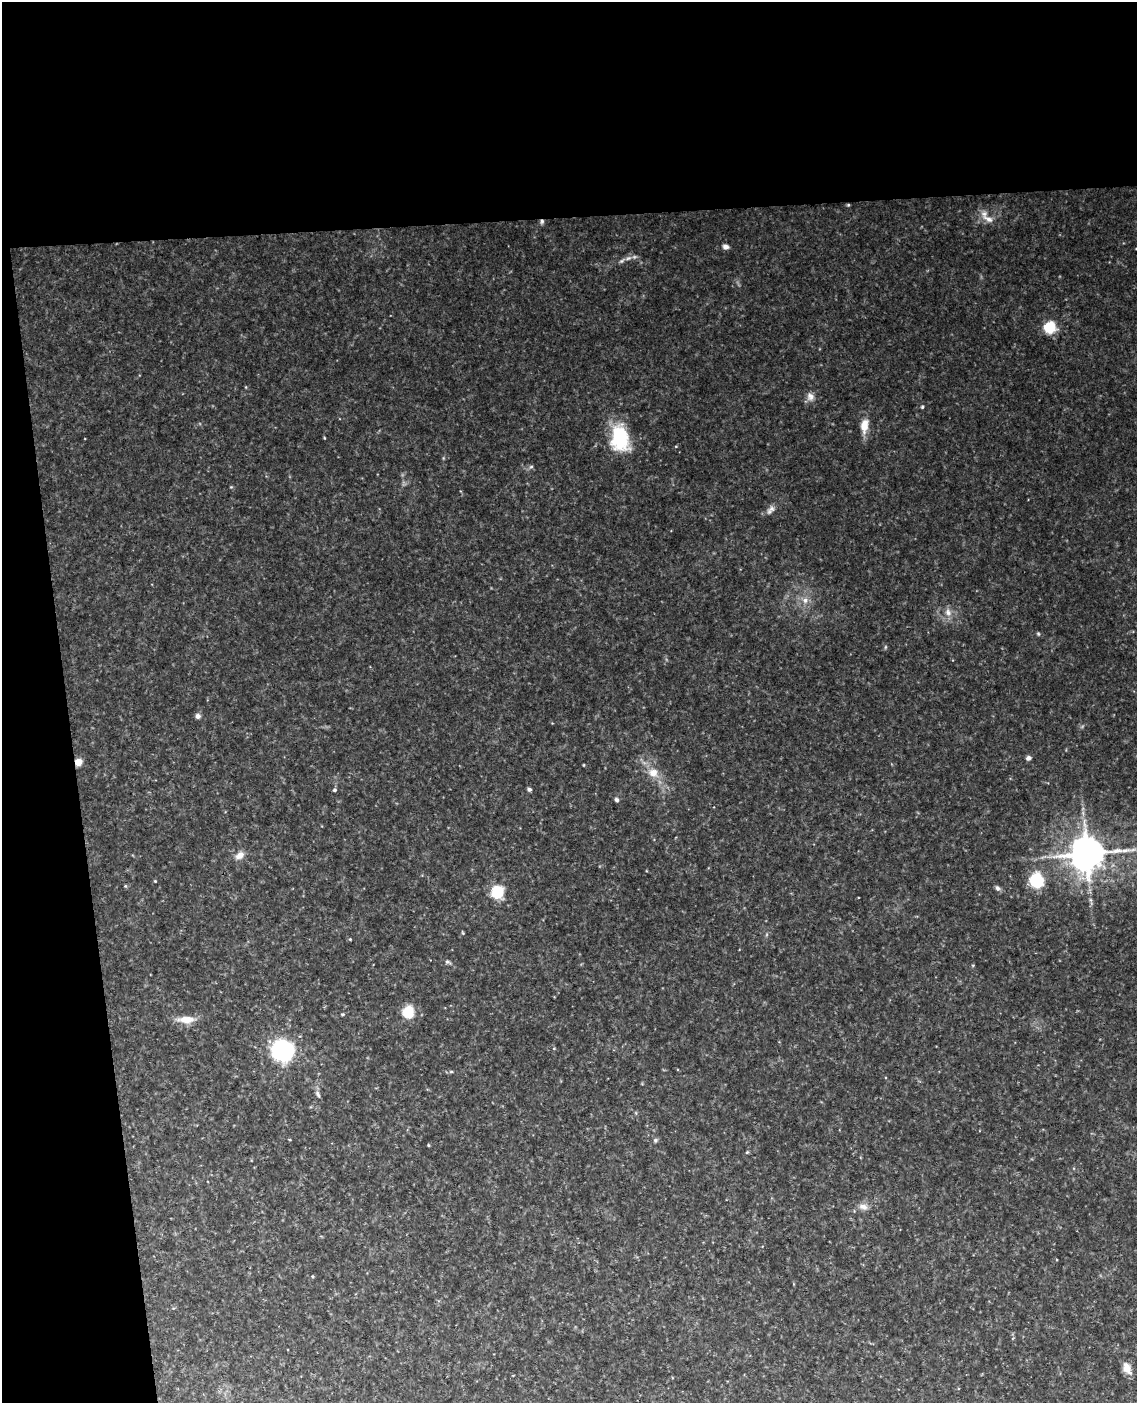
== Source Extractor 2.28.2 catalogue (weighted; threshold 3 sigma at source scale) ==
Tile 1 of 4 x 3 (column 1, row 1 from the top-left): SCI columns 59-1193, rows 3043-4443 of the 4653 x 4581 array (HDU 1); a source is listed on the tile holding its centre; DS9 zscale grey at full resolution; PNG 1139 x 1405 px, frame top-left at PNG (2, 2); no overlay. Shown black and unused: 21% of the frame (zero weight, under 3 of 4 exposures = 6% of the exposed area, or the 3 px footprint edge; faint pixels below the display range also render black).
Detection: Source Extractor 2.28.2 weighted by HDU 2 'WHT'; one run over the whole footprint, this tile lists its part. Background 0.11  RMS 0.0098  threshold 0.0442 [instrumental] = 3 sigma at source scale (4.5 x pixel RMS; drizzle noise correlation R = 1.50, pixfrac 1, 0.05/0.05 arcsec/px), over >= 5 px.
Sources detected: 54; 1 too faint to see at this stretch — not listed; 2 inside a brighter listed object's ellipse — not listed separately; the other 51 listed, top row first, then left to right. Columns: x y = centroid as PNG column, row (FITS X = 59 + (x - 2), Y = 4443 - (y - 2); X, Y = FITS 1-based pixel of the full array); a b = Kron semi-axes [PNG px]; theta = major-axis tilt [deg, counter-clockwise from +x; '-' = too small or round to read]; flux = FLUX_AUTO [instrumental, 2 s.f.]
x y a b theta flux
848 205 4 4 - 1
988 219 20 8 -27 8.8
542 221 6 6 - 2.4
725 247 7 6 - 3.8
622 261 11 5 38 3.3
1050 327 11 10 - 32
810 397 12 9 -70 6.3
922 407 4 4 - 1.6
864 425 15 8 82 16
324 438 4 3 - 0.82
620 438 31 20 -82 61
531 467 6 5 - 2
231 487 4 4 - 1
771 510 15 8 49 5.6
805 600 10 9 - 7.3
948 612 12 9 -69 7.4
1038 634 6 4 -69 1.3
885 647 6 4 89 1.3
198 716 6 6 - 3.6
1028 758 6 5 - 3.4
78 762 5 4 - 31
584 765 4 2 - 0.71
653 773 14 12 -38 14
529 789 5 4 - 2.2
335 790 4 4 - 2.1
616 800 6 5 - 2.3
1087 854 12 11 - 2000
240 855 13 9 36 8
1036 880 9 8 - 80
155 881 4 3 - 0.85
125 886 5 4 - 1.2
998 888 8 6 -54 2.9
497 892 9 9 - 46
463 933 5 3 - 0.96
350 939 4 4 - 1
448 962 8 5 -21 2.2
973 965 5 3 - 0.81
408 1012 9 8 - 34
343 1014 5 4 - 1.2
186 1019 22 8 0 15
554 1048 4 4 - 0.98
283 1051 12 11 - 270
451 1072 6 4 0 1.4
318 1094 11 5 -61 3.3
636 1113 6 4 -72 1.1
655 1140 6 6 - 2.1
428 1145 4 3 - 1
747 1152 4 4 - 1.3
863 1207 13 8 -16 6.5
313 1276 4 4 - 1.3
1127 1368 13 9 -72 9.6
Overlapping masked pixels (flux is a lower limit): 2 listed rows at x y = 542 221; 78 762